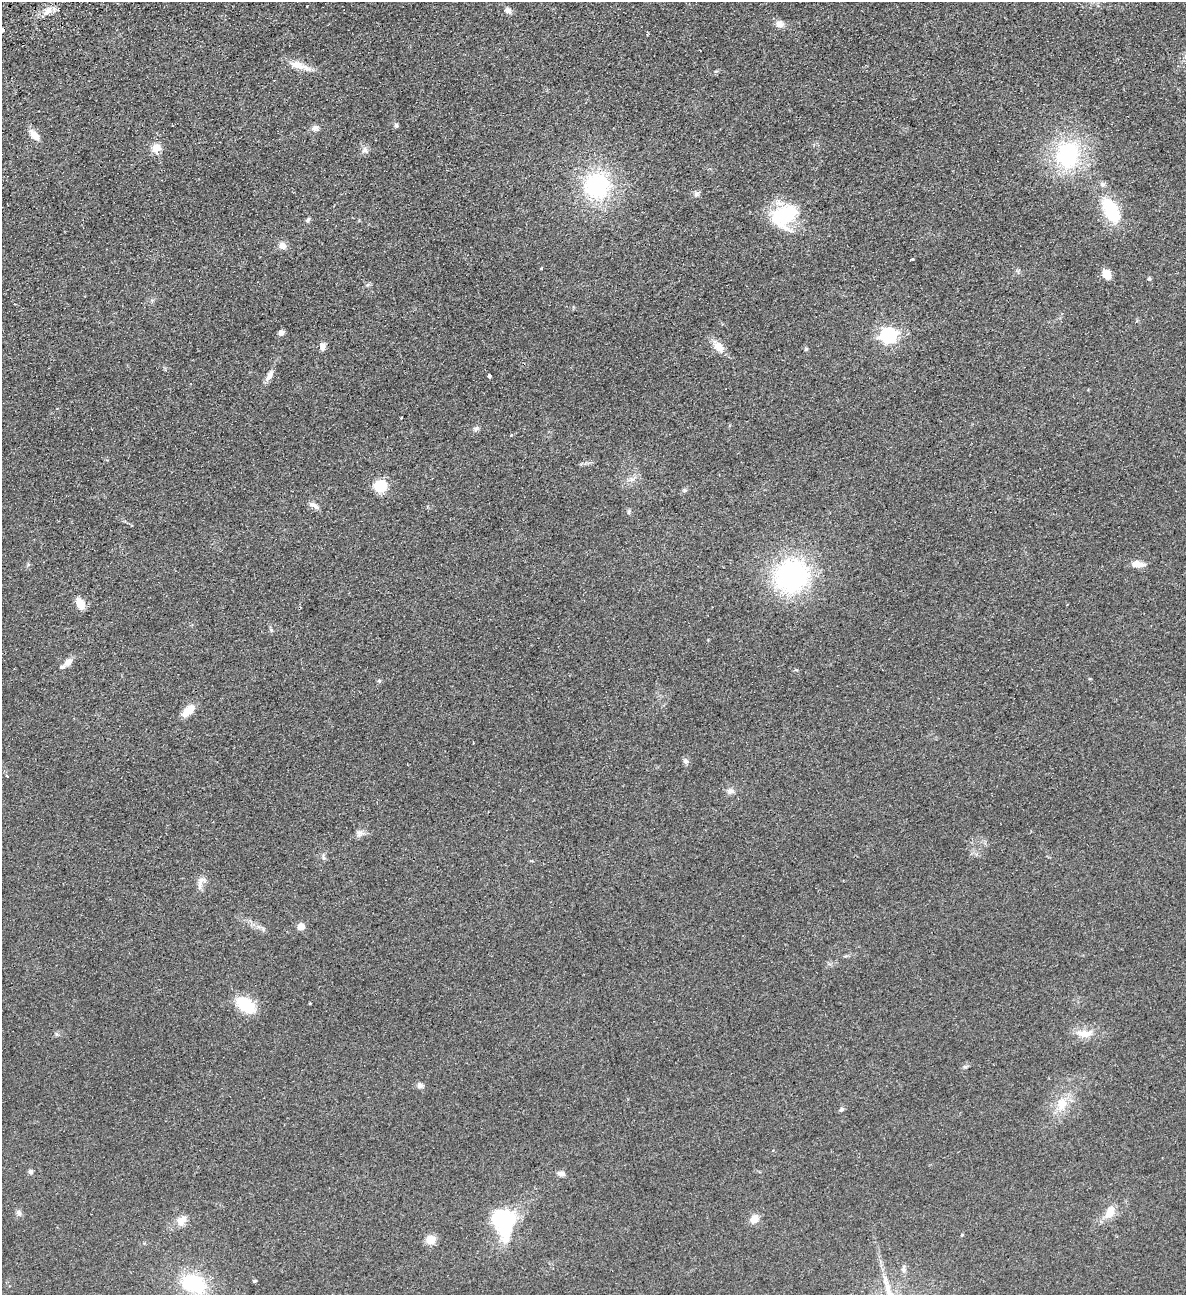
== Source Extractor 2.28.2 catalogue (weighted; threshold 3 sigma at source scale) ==
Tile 11 of 4 x 4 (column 3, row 3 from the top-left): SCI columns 2656-3839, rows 1350-2642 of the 5189 x 5283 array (HDU 1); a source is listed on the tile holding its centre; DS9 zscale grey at full resolution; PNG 1188 x 1297 px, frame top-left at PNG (2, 2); no overlay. Shown black and unused: <1% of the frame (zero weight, under 2 of 3 exposures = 3% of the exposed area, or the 3 px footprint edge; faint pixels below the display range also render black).
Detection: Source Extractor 2.28.2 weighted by HDU 2 'WHT'; one run over the whole footprint, this tile lists its part. Background 0.0822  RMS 0.0093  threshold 0.0419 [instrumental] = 3 sigma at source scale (4.5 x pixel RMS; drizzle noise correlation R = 1.50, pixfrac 1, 0.05/0.05 arcsec/px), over >= 5 px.
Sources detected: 70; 1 inside a brighter object's white glare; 1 cosmic-ray / hot-pixel residue — not listed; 1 inside a brighter listed object's ellipse — not listed separately; the other 67 listed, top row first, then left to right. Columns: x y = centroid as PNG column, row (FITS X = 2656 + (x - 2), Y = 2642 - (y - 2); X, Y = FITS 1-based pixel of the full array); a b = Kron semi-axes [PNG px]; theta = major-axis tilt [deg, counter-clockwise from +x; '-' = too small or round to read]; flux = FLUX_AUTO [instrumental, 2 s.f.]
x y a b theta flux
508 10 8 7 - 3.8
47 11 14 8 45 7.3
779 24 11 9 -9 5.5
298 65 25 9 -17 12
396 125 6 5 - 1.9
315 129 10 7 -4 3.4
34 135 13 7 -50 10
156 148 13 11 75 8.1
365 150 10 9 - 3.7
1067 155 29 25 85 89
597 186 28 27 - 92
697 194 9 7 43 2.7
1111 210 33 17 -62 42
784 216 33 27 44 52
308 220 6 5 - 1.7
282 246 10 9 - 5
912 259 3 3 - 1.7
1106 274 13 9 -60 8
1149 278 5 4 - 1.2
281 333 5 4 - 5.9
888 335 7 7 - 250
322 347 10 6 79 4.3
719 347 15 10 -39 10
806 349 5 4 - 1.1
269 376 15 6 61 5.7
489 376 4 3 - 3.5
401 418 3 3 - 1.7
475 429 8 5 18 2.2
511 435 4 3 - 1
631 479 8 6 7 3.3
380 486 16 14 22 18
684 490 6 5 - 1.5
312 505 9 7 -13 3.4
629 512 7 4 82 1.4
1138 564 14 7 -4 8.8
792 576 29 27 47 180
80 604 10 7 -70 14
68 662 16 9 41 6.3
379 681 5 5 - 1.2
188 711 15 8 41 13
473 743 3 2 - 0.69
686 761 8 7 - 2.7
7 776 4 3 - 0.75
730 791 9 7 -16 4.1
360 834 11 9 26 4.2
323 857 9 3 -77 1.7
201 882 20 9 67 6.4
301 926 6 6 - 12
310 1003 4 2 - 0.73
246 1005 17 11 -36 40
1085 1033 24 10 2 12
56 1034 6 4 -89 1.5
420 1085 9 7 -9 3.3
1062 1104 19 14 76 16
841 1109 7 5 39 1.9
30 1172 6 5 - 2.1
561 1174 11 6 -15 3.3
1110 1212 19 10 60 12
19 1213 8 7 - 2.8
504 1219 27 17 -10 62
754 1219 10 9 - 8.2
181 1222 13 12 - 7.8
962 1235 4 4 - 0.98
430 1240 9 8 - 12
903 1268 12 5 84 2.9
254 1281 4 3 - 1.5
194 1284 24 17 -21 63
Unlisted compact peaks at least as high as the median listed source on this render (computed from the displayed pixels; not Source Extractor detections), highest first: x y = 965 1067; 271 630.